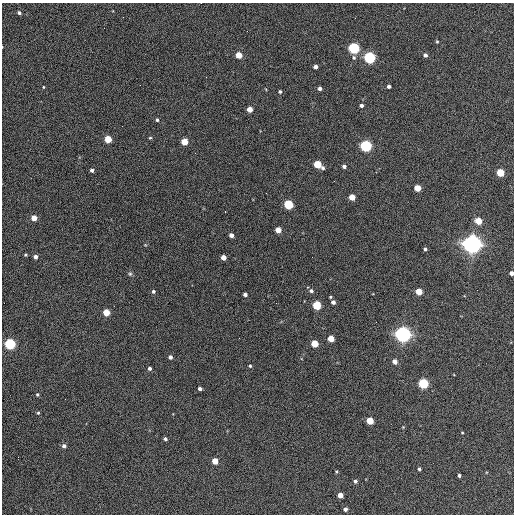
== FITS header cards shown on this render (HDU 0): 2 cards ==
NAXIS1  =                  512 / Axis length
NAXIS2  =                  512 / Axis length

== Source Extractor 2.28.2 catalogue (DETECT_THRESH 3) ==
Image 512 x 512 px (HDU 0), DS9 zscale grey, 1 PNG px = 1 image px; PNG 516 x 516 px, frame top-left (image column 1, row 512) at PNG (2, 3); no overlay
Background 367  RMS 21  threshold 62.4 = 3 sigma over >= 5 px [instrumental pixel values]
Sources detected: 77; all 77 listed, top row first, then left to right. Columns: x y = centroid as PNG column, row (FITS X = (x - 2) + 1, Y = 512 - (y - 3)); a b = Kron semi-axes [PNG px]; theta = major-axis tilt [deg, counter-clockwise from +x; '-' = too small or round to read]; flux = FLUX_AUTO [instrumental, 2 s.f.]
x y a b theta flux
19 13 5 4 - 2.8e+03
437 42 4 4 - 1.5e+03
2 47 3 2 - 7.7e+02
354 48 5 5 - 2.3e+05
239 55 4 4 - 2.5e+04
425 55 4 4 - 4.0e+03
354 58 5 5 - 2.4e+03
369 58 5 5 - 3.0e+05
315 67 4 4 - 6.1e+03
206 77 2 2 - 7.5e+02
389 86 3 3 - 3.4e+03
43 87 4 2 - 1.2e+03
320 88 4 3 - 4.4e+03
280 92 4 3 - 2.1e+03
361 105 4 4 - 4.1e+03
250 109 4 4 - 1.7e+04
157 120 4 4 - 2.4e+03
150 138 4 3 - 1.4e+03
108 139 4 4 - 3.7e+04
184 142 5 4 - 3.1e+04
366 146 5 5 - 2.7e+05
317 164 5 4 - 5.1e+04
344 166 4 4 - 3.9e+03
323 168 4 4 - 2.9e+03
92 170 4 3 - 3.9e+03
500 173 5 4 - 6.1e+04
417 188 4 4 - 3.0e+04
266 193 3 2 - 1.3e+03
352 197 4 4 - 2.3e+04
288 204 5 5 - 1.0e+05
225 211 2 2 - 1.0e+03
34 218 4 4 - 1.7e+04
478 221 5 4 - 3.9e+04
278 230 4 4 - 1.9e+04
231 235 4 4 - 7.6e+03
472 244 7 6 - 1.3e+06
425 249 4 3 - 2.9e+03
26 255 3 3 - 1.6e+03
35 257 4 4 - 5.3e+03
223 257 4 4 - 1.3e+04
312 257 2 2 - 6.4e+02
511 273 4 4 - 7.2e+03
130 274 6 5 - 2.2e+03
153 291 4 4 - 2.5e+03
311 291 5 4 - 4.2e+03
419 291 5 4 - 2.5e+04
245 294 4 3 - 4.9e+03
330 297 3 2 - 1.4e+03
333 302 4 4 - 5.2e+03
276 303 2 2 - 6.9e+02
317 305 5 5 - 8.8e+04
106 313 4 4 - 3.7e+04
403 334 6 6 - 8.6e+05
331 338 4 4 - 2.7e+04
314 343 5 4 - 3.5e+04
10 344 5 5 - 2.2e+05
170 357 4 4 - 4.6e+03
395 361 4 4 - 9.0e+03
250 366 4 3 - 1.8e+03
150 368 4 4 - 3.8e+03
423 383 5 5 - 1.6e+05
200 389 4 3 - 4.6e+03
37 394 5 4 - 1.8e+03
65 399 2 2 - 6.1e+02
38 413 5 4 - 1.8e+03
370 421 5 4 - 4.0e+04
403 427 3 3 - 1.0e+03
462 433 4 2 - 1.1e+03
165 439 4 3 - 3.3e+03
64 446 5 4 - 4.1e+03
215 461 4 4 - 2.3e+04
419 469 3 3 - 2.2e+03
336 471 3 3 - 1.4e+03
459 475 3 3 - 2.9e+03
355 481 4 4 - 3.1e+03
340 495 4 4 - 1.2e+04
345 509 4 4 - 4.3e+03
At the frame edge (FLAGS 8, measured only in part): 2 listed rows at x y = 2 47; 511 273